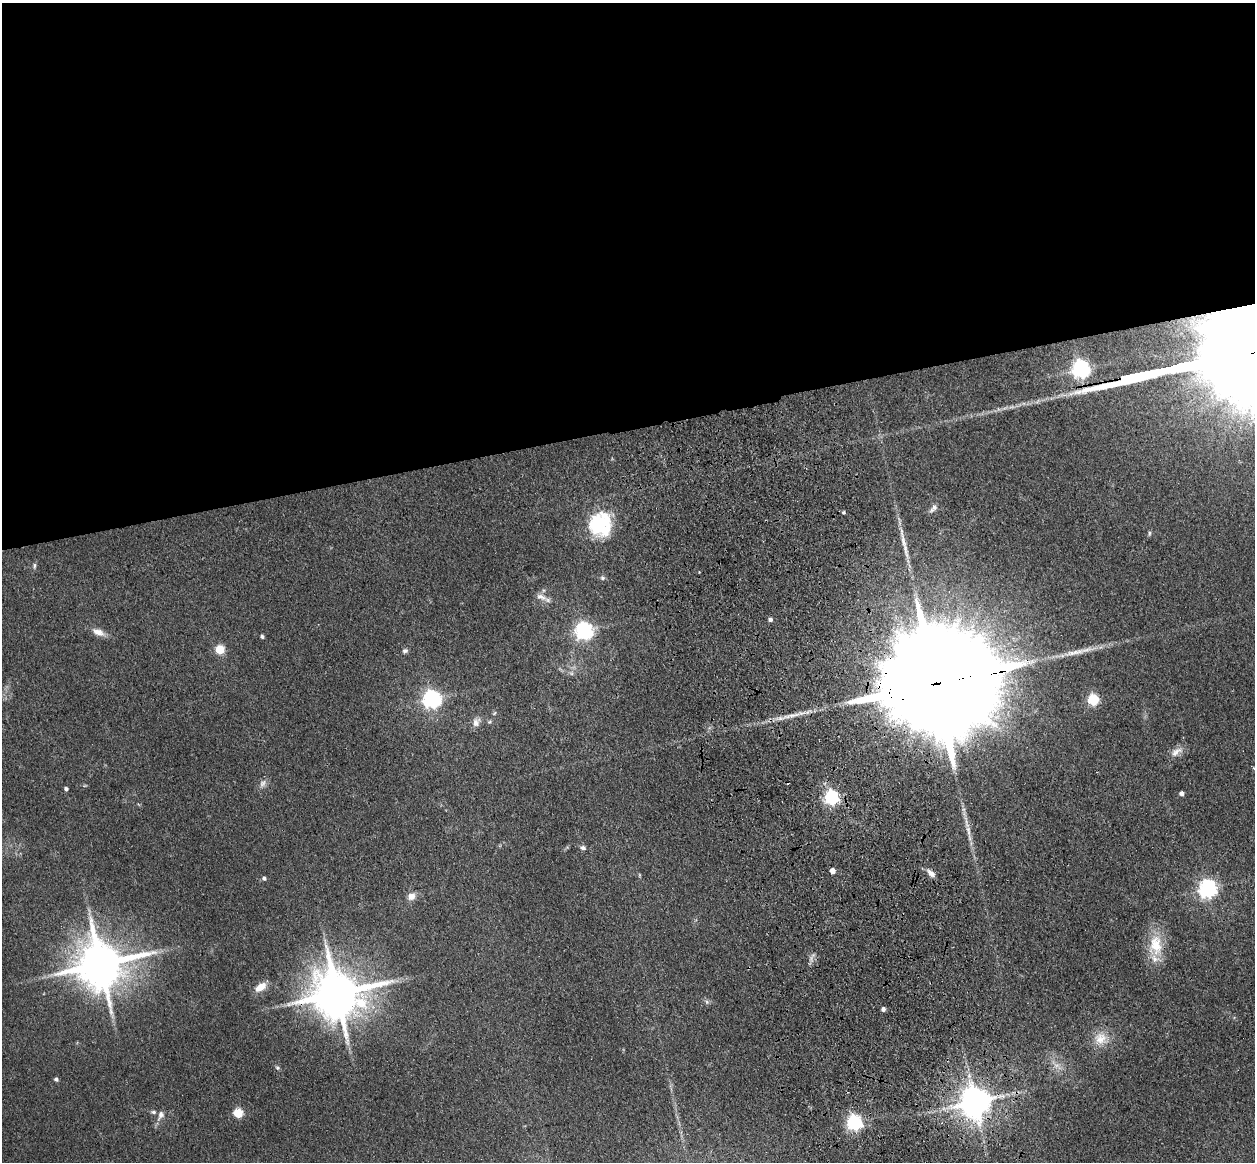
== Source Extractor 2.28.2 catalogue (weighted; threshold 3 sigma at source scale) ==
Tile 2 of 4 x 4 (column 2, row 1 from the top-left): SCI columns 1369-2621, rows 3766-4925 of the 5242 x 5094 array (HDU 1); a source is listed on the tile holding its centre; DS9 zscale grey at full resolution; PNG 1257 x 1164 px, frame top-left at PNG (2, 3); no overlay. Shown black and unused: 37% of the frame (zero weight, under 3 of 4 exposures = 6% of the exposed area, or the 3 px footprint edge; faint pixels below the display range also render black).
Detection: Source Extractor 2.28.2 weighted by HDU 2 'WHT'; one run over the whole footprint, this tile lists its part. Background 0.0963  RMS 0.0067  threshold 0.0302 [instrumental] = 3 sigma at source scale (4.5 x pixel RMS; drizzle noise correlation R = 1.50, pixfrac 1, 0.05/0.05 arcsec/px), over >= 5 px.
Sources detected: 52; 2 too faint to see at this stretch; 1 cosmic-ray / hot-pixel residue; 1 long thin detection or spike segment (spike, bleed or trail) — not listed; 3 inside a brighter listed object's ellipse — not listed separately; the other 45 listed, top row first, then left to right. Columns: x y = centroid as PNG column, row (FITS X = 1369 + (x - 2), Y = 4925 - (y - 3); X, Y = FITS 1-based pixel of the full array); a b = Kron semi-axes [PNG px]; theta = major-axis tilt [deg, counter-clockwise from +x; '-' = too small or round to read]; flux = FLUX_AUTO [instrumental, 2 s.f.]
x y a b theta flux
1081 369 7 6 - 290
933 508 13 7 48 2.9
844 512 4 4 - 0.98
598 524 29 23 46 48
1149 533 7 4 82 1.1
34 566 8 4 89 1.3
602 578 7 6 - 1.4
541 597 17 7 -24 4.4
770 620 5 4 - 2
584 631 7 6 - 280
98 632 17 8 -22 5.9
262 636 4 4 - 1.8
220 649 5 5 - 35
405 651 8 6 28 1.6
571 673 6 5 - 1.5
931 684 56 23 10 45000
432 699 7 6 - 300
1093 700 6 5 - 69
476 722 13 9 64 4.4
489 722 6 4 18 0.95
1176 752 19 8 35 5
262 784 12 8 63 3.2
66 789 4 4 - 1.6
1182 793 4 4 - 3
831 797 6 6 - 170
968 830 18 6 -80 5.2
583 848 7 5 -17 1.9
832 871 5 4 - 4.7
931 873 12 6 -42 4
264 878 5 4 - 1.7
1208 889 7 6 - 320
411 896 10 9 - 4.7
1156 945 32 19 -88 21
101 964 14 13 - 3500
261 987 15 8 32 8.2
337 994 15 14 - 3500
707 1002 6 4 -71 1.3
883 1009 5 4 - 2.2
1101 1038 18 17 - 11
277 1068 7 5 -36 1.2
56 1079 4 4 - 1.7
975 1102 9 9 - 1400
238 1113 5 5 - 42
161 1115 13 8 68 4
854 1123 6 6 - 210
Overlapping masked pixels (flux is a lower limit): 3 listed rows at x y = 931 684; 337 994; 975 1102